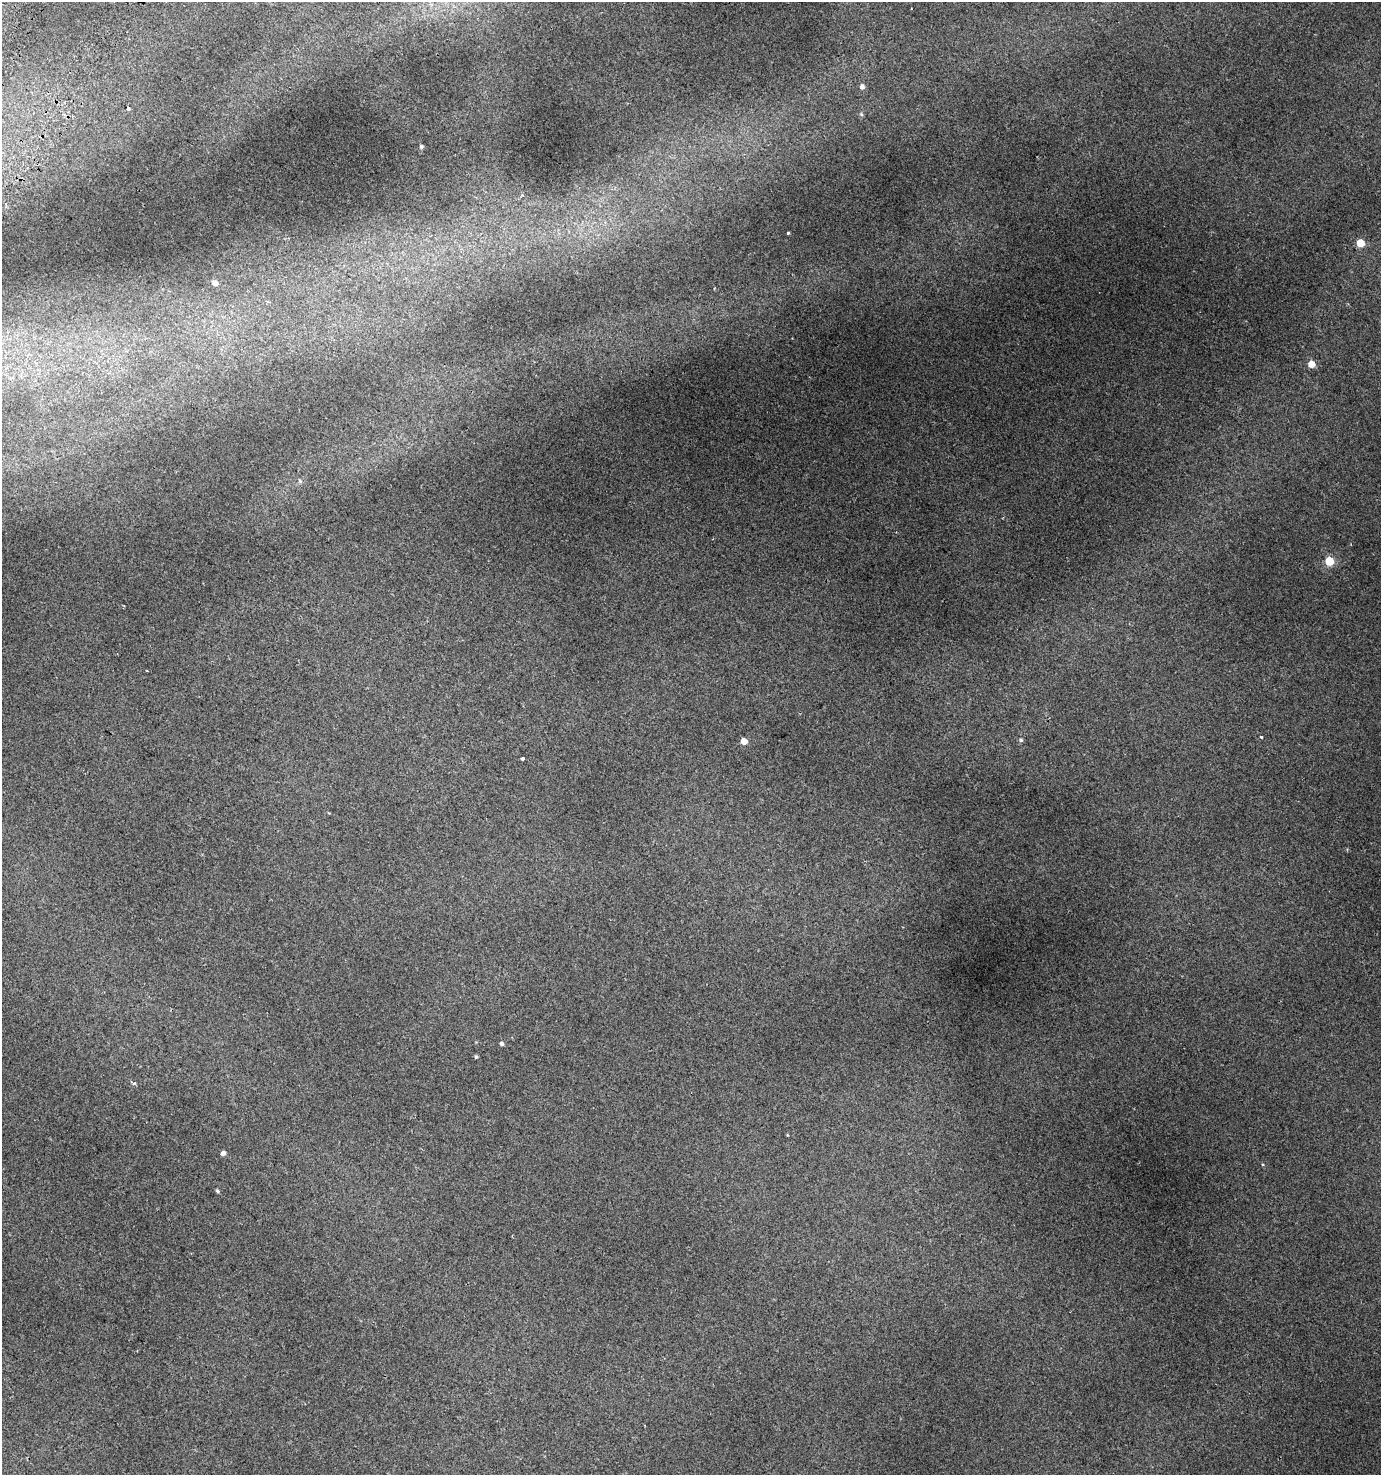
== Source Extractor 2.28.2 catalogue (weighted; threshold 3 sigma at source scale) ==
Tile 11 of 4 x 4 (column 3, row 3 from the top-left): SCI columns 3011-4389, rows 1525-2997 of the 6088 x 5990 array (HDU 1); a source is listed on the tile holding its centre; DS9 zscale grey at full resolution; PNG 1383 x 1477 px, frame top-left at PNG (2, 2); no overlay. Shown black and unused: <1% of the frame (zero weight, under 2 of 3 exposures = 4% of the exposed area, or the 3 px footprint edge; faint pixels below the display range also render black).
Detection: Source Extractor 2.28.2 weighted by HDU 2 'WHT'; one run over the whole footprint, this tile lists its part. Background 0.0164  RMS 0.0048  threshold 0.0215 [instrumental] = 3 sigma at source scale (4.5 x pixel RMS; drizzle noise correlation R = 1.50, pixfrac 1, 0.0396/0.0396 arcsec/px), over >= 5 px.
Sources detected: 19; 1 cosmic-ray / hot-pixel residue — not listed; the other 18 listed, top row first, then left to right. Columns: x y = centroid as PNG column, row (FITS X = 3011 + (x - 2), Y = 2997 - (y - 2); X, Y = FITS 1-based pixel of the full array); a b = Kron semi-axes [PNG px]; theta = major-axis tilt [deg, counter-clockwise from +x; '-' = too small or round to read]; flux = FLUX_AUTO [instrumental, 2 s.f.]
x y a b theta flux
862 86 5 5 - 1.8
128 109 4 4 - 0.64
861 114 5 5 - 0.73
421 146 4 4 - 0.73
788 233 3 3 - 1.4
1360 243 5 5 - 12
215 283 5 4 - 2.3
1311 364 5 5 - 6.9
300 481 5 4 - 0.61
1329 561 5 5 - 21
1261 737 4 3 - 0.9
1021 740 5 4 - 0.84
744 741 5 5 - 5.3
523 759 3 3 - 1.3
502 1044 4 4 - 1.2
476 1057 4 3 - 0.71
223 1153 4 4 - 1.8
218 1191 5 4 - 0.79